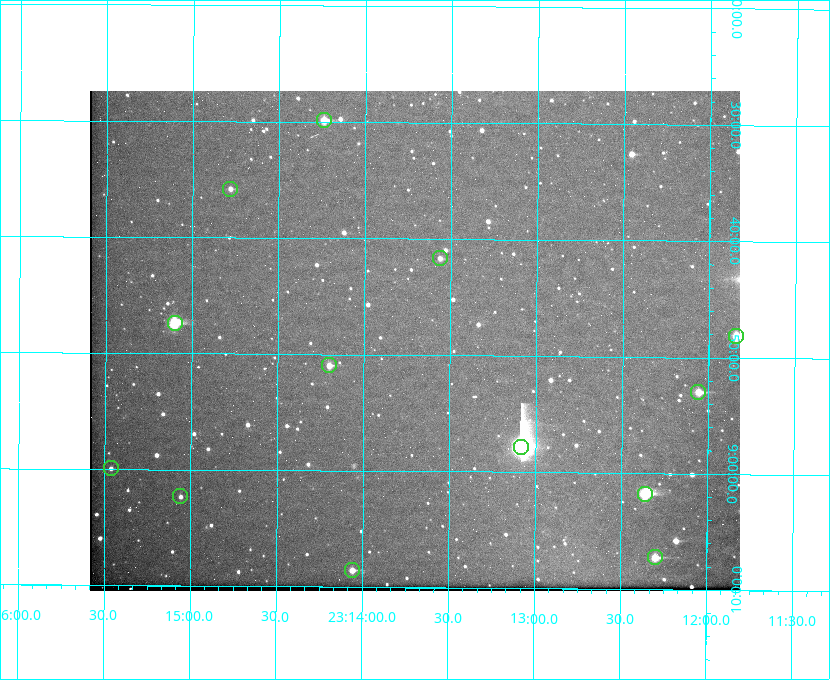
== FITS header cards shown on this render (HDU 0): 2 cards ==
NAXIS1  =                  650 / Width of table row in bytes
NAXIS2  =                  500 / Number of rows in table

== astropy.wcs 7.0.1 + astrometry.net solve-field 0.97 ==
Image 650 x 500 px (HDU 0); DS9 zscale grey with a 90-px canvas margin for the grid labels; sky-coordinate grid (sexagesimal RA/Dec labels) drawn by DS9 from the SOLVED WCS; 13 Tycho-2 reference stars matched to detected sources circled (green)
Header WCS: none
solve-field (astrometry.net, Tycho-2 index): SOLVED blind (the file carries no WCS)
Solved WCS: RA---TAN-SIP/DEC--TAN-SIP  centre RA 23:13:42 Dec +08:49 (348.43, +8.81 deg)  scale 5.16 arcsec/px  FOV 55.9' x 43.0'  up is +180 deg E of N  parity flipped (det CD > 0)
(file carries no celestial WCS; the grid is the blind solution)
Tycho-2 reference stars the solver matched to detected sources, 13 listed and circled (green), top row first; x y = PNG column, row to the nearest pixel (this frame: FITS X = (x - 90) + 1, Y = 500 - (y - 91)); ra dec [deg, ICRS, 3 dp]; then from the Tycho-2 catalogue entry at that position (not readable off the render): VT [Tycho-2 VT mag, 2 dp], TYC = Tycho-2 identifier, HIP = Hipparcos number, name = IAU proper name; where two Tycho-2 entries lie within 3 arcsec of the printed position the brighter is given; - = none
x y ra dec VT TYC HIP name
324 120 348.560 +8.498 9.78 1161-1619-1 - -
230 189 348.695 +8.597 11.30 1161-1571-1 - -
440 258 348.391 +8.694 11.47 1161-728-1 - -
175 323 348.775 +8.789 8.97 1161-884-1 114784 -
736 336 347.960 +8.802 9.24 1161-1027-1 - -
329 365 348.550 +8.849 10.80 1161-574-1 - -
698 392 348.014 +8.883 10.51 1161-1048-1 - -
521 447 348.271 +8.963 6.92 1161-1161-1 114608 -
111 468 348.866 +8.999 11.82 1161-694-1 - -
645 494 348.091 +9.029 8.14 1161-448-1 114562 -
180 496 348.765 +9.039 11.87 1161-1547-1 - -
655 557 348.075 +9.120 9.77 1161-768-1 - -
352 570 348.514 +9.143 10.38 1161-1071-1 - -